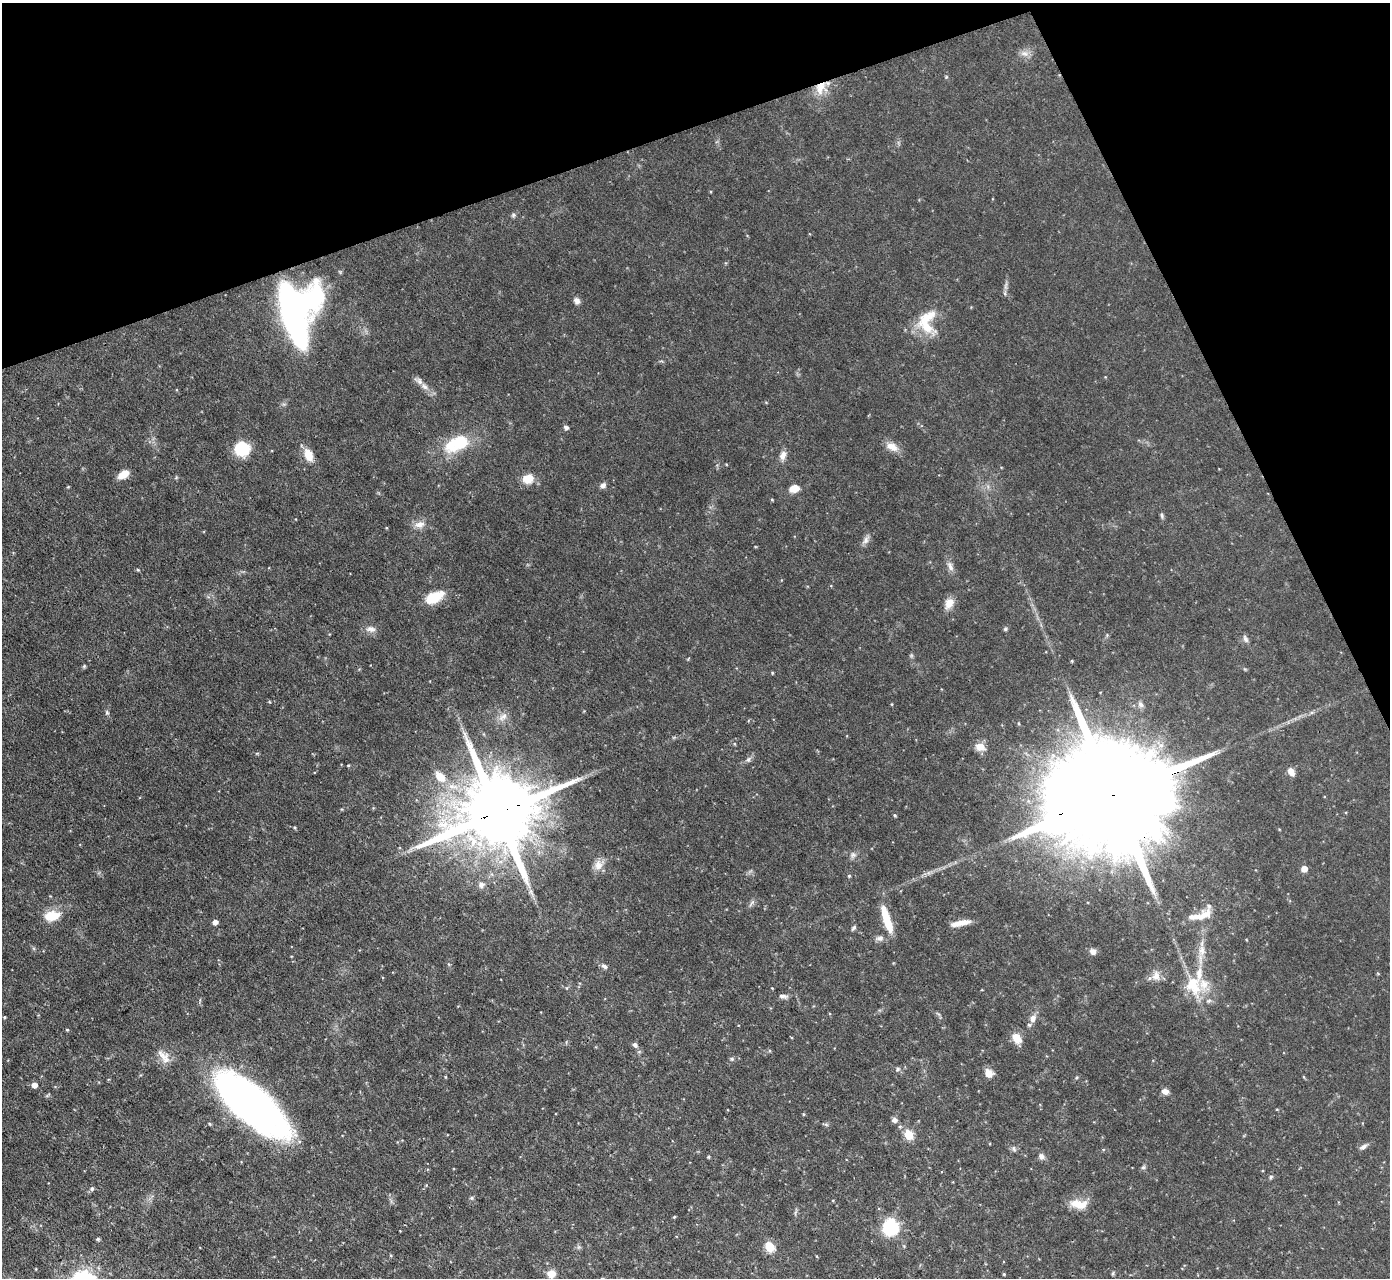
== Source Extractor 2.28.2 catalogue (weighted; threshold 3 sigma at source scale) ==
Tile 3 of 4 x 4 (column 3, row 1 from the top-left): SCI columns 2776-4163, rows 3980-5255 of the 5551 x 5536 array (HDU 1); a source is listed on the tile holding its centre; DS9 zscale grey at full resolution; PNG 1392 x 1280 px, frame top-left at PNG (2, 3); no overlay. Shown black and unused: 18% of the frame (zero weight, under 3 of 4 exposures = <1% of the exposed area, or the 3 px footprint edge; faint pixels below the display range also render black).
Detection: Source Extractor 2.28.2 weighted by HDU 2 'WHT'; one run over the whole footprint, this tile lists its part. Background 0.0852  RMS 0.0051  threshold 0.0229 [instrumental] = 3 sigma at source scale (4.5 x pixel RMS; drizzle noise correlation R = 1.50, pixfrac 1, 0.05/0.05 arcsec/px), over >= 5 px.
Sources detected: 126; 2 too faint to see at this stretch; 4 inside a brighter object's white glare — not listed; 9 inside a brighter listed object's ellipse — not listed separately; the other 111 listed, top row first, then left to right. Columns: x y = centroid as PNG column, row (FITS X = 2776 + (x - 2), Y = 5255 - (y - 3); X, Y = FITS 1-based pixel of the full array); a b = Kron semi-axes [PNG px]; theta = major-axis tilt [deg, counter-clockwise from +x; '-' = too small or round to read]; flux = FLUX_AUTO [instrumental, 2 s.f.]
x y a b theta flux
1024 53 12 9 -10 3.1
946 77 5 4 - 0.54
821 88 19 15 63 9
513 215 6 6 - 1
725 263 5 3 - 0.44
1006 286 15 4 84 1.9
577 301 8 6 -64 2.4
928 317 38 13 35 12
294 320 53 31 -85 180
424 386 12 7 -37 3.3
566 427 7 5 -25 1.4
461 442 12 10 -1 20
892 447 18 10 -27 5.2
242 449 12 12 - 25
308 455 13 8 -67 8
783 455 14 8 75 3.3
124 474 10 7 34 7.3
176 478 6 4 19 0.58
528 479 13 11 17 7.5
603 485 7 6 - 2
68 487 4 3 - 0.47
794 488 11 8 15 5.8
772 500 4 4 - 0.48
1162 516 8 5 -80 0.97
419 524 14 10 10 4.4
386 528 4 3 - 0.44
866 540 15 7 58 2.5
950 566 15 7 -69 2.7
435 597 23 12 25 12
949 603 15 10 59 4.8
371 629 14 8 -6 3.1
1005 629 6 5 - 0.81
1107 635 5 5 - 0.62
1245 639 11 6 -68 1.7
1072 661 4 4 - 0.49
84 666 5 5 - 0.67
772 673 5 3 - 0.46
892 704 4 3 - 0.41
1140 704 10 7 -57 1.8
107 713 7 5 -75 1
503 717 15 8 46 3.5
980 747 13 10 -15 4.8
257 753 6 3 19 0.5
748 759 9 6 51 1.5
348 765 3 3 - 0.51
1291 772 9 7 -59 3.3
440 777 17 10 -45 8.3
1118 793 76 23 19 31000
498 813 27 19 20 7800
895 815 4 3 - 0.61
295 828 6 4 -46 0.63
853 855 9 8 - 1.9
598 865 15 11 51 4.5
1304 869 5 5 - 5.5
849 876 4 4 - 0.63
481 885 10 8 54 2.5
531 892 15 6 -61 2.7
752 902 10 5 56 1.4
1207 913 16 14 15 5.5
52 916 18 11 9 11
887 920 33 8 -72 15
215 922 5 4 - 2.9
960 923 23 6 12 6
853 928 7 4 52 0.97
880 938 11 8 13 2.3
1093 951 7 7 - 2.6
1202 951 18 10 83 5.8
448 964 6 4 -70 0.61
604 966 9 6 -32 1.5
1156 976 14 10 -89 4.2
1193 985 32 22 -65 20
567 988 5 4 - 0.57
772 988 3 2 - 0.34
783 996 12 6 -8 1.9
938 1014 9 3 -45 0.8
4 1017 3 3 - 0.59
1033 1018 8 7 - 3.4
67 1030 4 4 - 0.51
1017 1038 12 9 -56 6.7
635 1045 8 6 -49 1.5
164 1056 24 11 -51 5.8
732 1059 7 5 0 0.93
898 1069 8 5 29 1.1
989 1073 10 9 - 4.2
445 1077 5 3 - 0.42
1304 1077 6 3 -70 0.42
34 1085 5 5 - 3.6
1165 1091 8 6 -19 2.8
250 1104 78 30 -41 260
803 1114 5 3 - 0.46
894 1120 7 6 - 1.8
826 1124 7 4 -20 0.75
900 1127 5 5 - 0.76
908 1135 5 5 - 22
1364 1146 13 5 35 1.8
1014 1149 9 5 -68 1.3
1041 1156 8 7 - 2.2
708 1157 4 3 - 0.65
1143 1167 7 5 22 1
1271 1177 6 5 - 0.88
92 1188 7 6 - 1.1
472 1198 5 5 - 0.78
833 1200 4 3 - 0.41
1079 1204 24 11 -5 8.3
674 1217 4 3 - 0.5
890 1227 10 10 - 42
98 1239 4 4 - 0.9
769 1247 6 5 - 27
1113 1273 6 4 49 0.64
551 1274 11 10 - 4.7
1004 1274 3 3 - 0.53
Overlapping masked pixels (flux is a lower limit): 4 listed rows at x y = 821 88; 294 320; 1118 793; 498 813